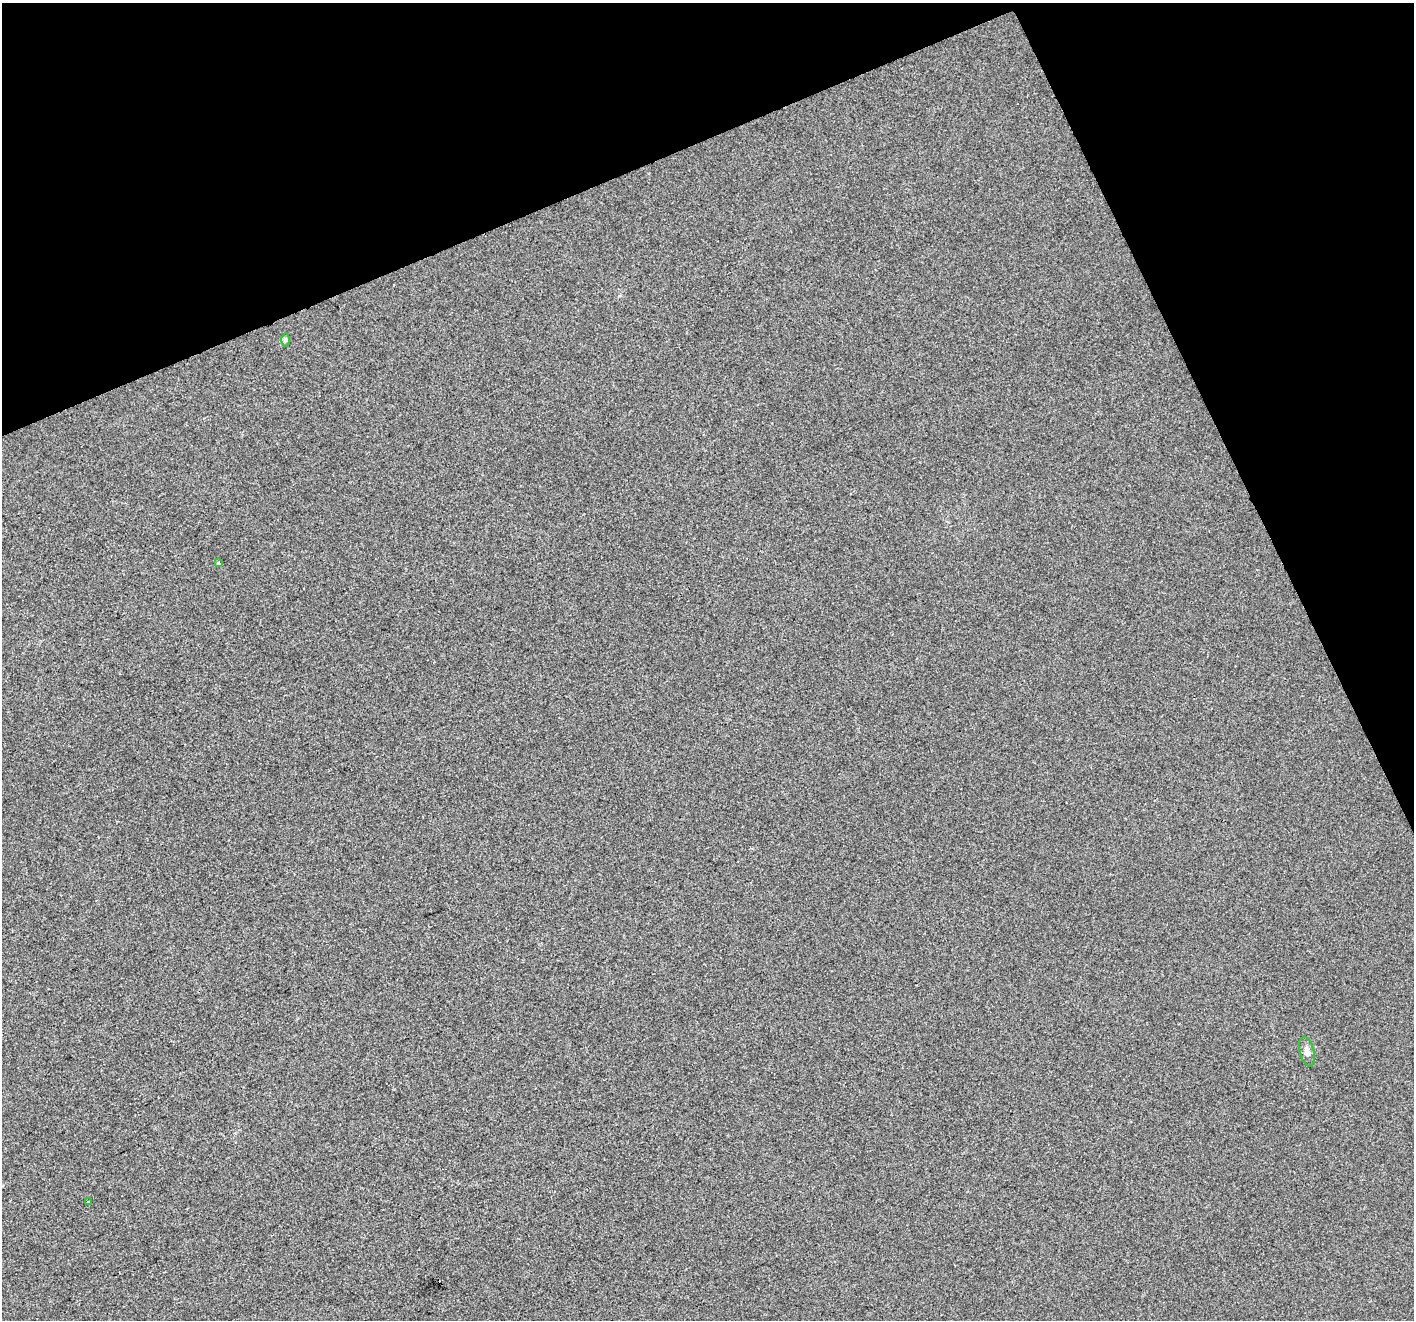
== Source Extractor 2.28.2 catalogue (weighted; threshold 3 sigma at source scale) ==
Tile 3 of 4 x 4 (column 3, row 1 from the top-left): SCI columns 2824-4235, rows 4102-5419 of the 5646 x 5506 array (HDU 1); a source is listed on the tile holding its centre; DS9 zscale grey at full resolution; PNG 1416 x 1322 px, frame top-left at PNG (2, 3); each listed source drawn as its Kron ellipse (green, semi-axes under 4 px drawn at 4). Shown black and unused: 21% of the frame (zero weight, under 2 of 3 exposures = <1% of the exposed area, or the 3 px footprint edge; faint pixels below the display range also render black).
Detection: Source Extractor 2.28.2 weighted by HDU 2 'WHT'; one run over the whole footprint, this tile lists its part. Background -4.19e-04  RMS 0.0056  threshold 0.025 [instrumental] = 3 sigma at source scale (4.5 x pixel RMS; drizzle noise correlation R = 1.50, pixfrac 1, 0.0396/0.0396 arcsec/px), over >= 5 px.
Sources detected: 4; all 4 listed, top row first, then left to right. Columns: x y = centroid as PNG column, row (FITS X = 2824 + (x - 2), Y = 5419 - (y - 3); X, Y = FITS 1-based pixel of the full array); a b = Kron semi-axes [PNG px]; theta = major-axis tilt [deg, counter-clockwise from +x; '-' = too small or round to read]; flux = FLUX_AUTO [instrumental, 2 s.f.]
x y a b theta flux
285 340 7 4 89 0.92
218 563 3 3 - 3.2
1307 1051 15 7 -75 2.8
88 1202 3 3 - 0.82